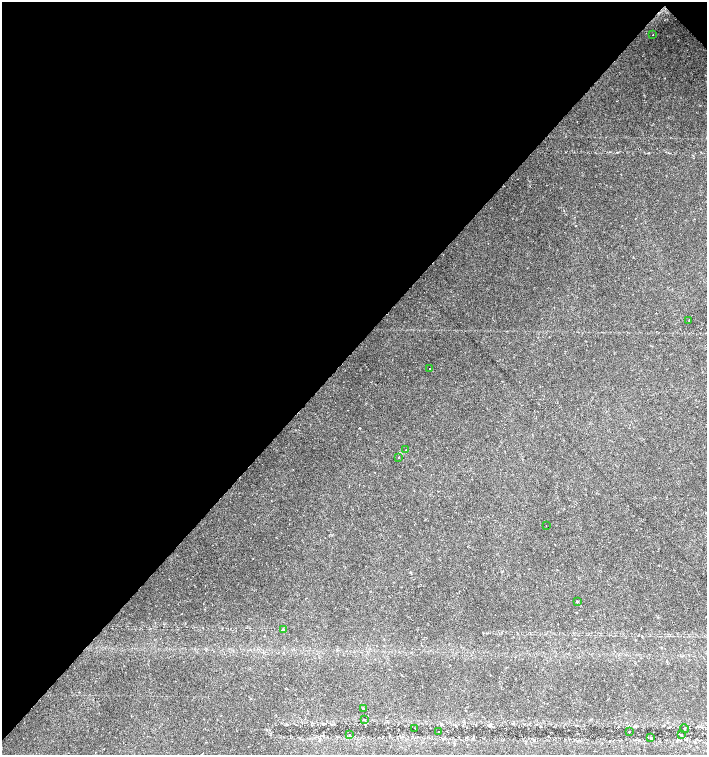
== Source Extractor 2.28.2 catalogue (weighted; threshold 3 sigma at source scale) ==
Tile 2 of 4 x 4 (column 2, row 1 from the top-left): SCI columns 1635-3043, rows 4518-6023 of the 6023 x 6029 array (HDU 1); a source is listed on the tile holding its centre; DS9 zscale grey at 2 x 2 block average (1 PNG px = mean of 2 x 2 image px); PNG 709 x 757 px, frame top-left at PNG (2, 2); each listed source drawn as its Kron ellipse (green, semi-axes under 4 px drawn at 4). Shown black and unused: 47% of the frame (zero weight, under 2 of 3 exposures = <1% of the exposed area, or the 3 px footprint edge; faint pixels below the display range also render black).
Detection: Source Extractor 2.28.2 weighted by HDU 2 'WHT'; one run over the whole footprint, this tile lists its part. Background 0.0219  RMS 0.0034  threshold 0.0151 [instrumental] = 3 sigma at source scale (4.5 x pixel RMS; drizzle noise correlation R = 1.50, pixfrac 1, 0.0396/0.0396 arcsec/px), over >= 5 px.
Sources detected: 18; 1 cosmic-ray / hot-pixel residue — neither listed nor drawn; the other 17 listed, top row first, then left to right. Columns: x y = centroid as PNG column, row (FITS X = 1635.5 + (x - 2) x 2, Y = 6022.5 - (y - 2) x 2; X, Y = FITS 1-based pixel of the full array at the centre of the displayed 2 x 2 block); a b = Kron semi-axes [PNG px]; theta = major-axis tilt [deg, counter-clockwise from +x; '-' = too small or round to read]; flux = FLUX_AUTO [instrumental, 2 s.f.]
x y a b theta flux
653 35 2 2 - 0.58
689 320 2 2 - 0.59
430 368 2 2 - 0.96
406 450 2 2 - 0.43
399 457 2 2 - 0.45
546 526 2 2 - 0.37
577 602 3 2 - 0.88
283 629 4 2 - 0.76
363 708 2 2 - 0.54
364 719 2 2 - 0.49
415 728 2 2 - 0.32
685 729 4 3 - 0.82
438 731 2 2 - 5.1
629 732 2 2 - 2.1
349 735 3 2 - 0.52
681 735 2 2 - 4.3
650 738 2 2 - 0.46
Diffuse or blended objects may show on this block-average render without a row.